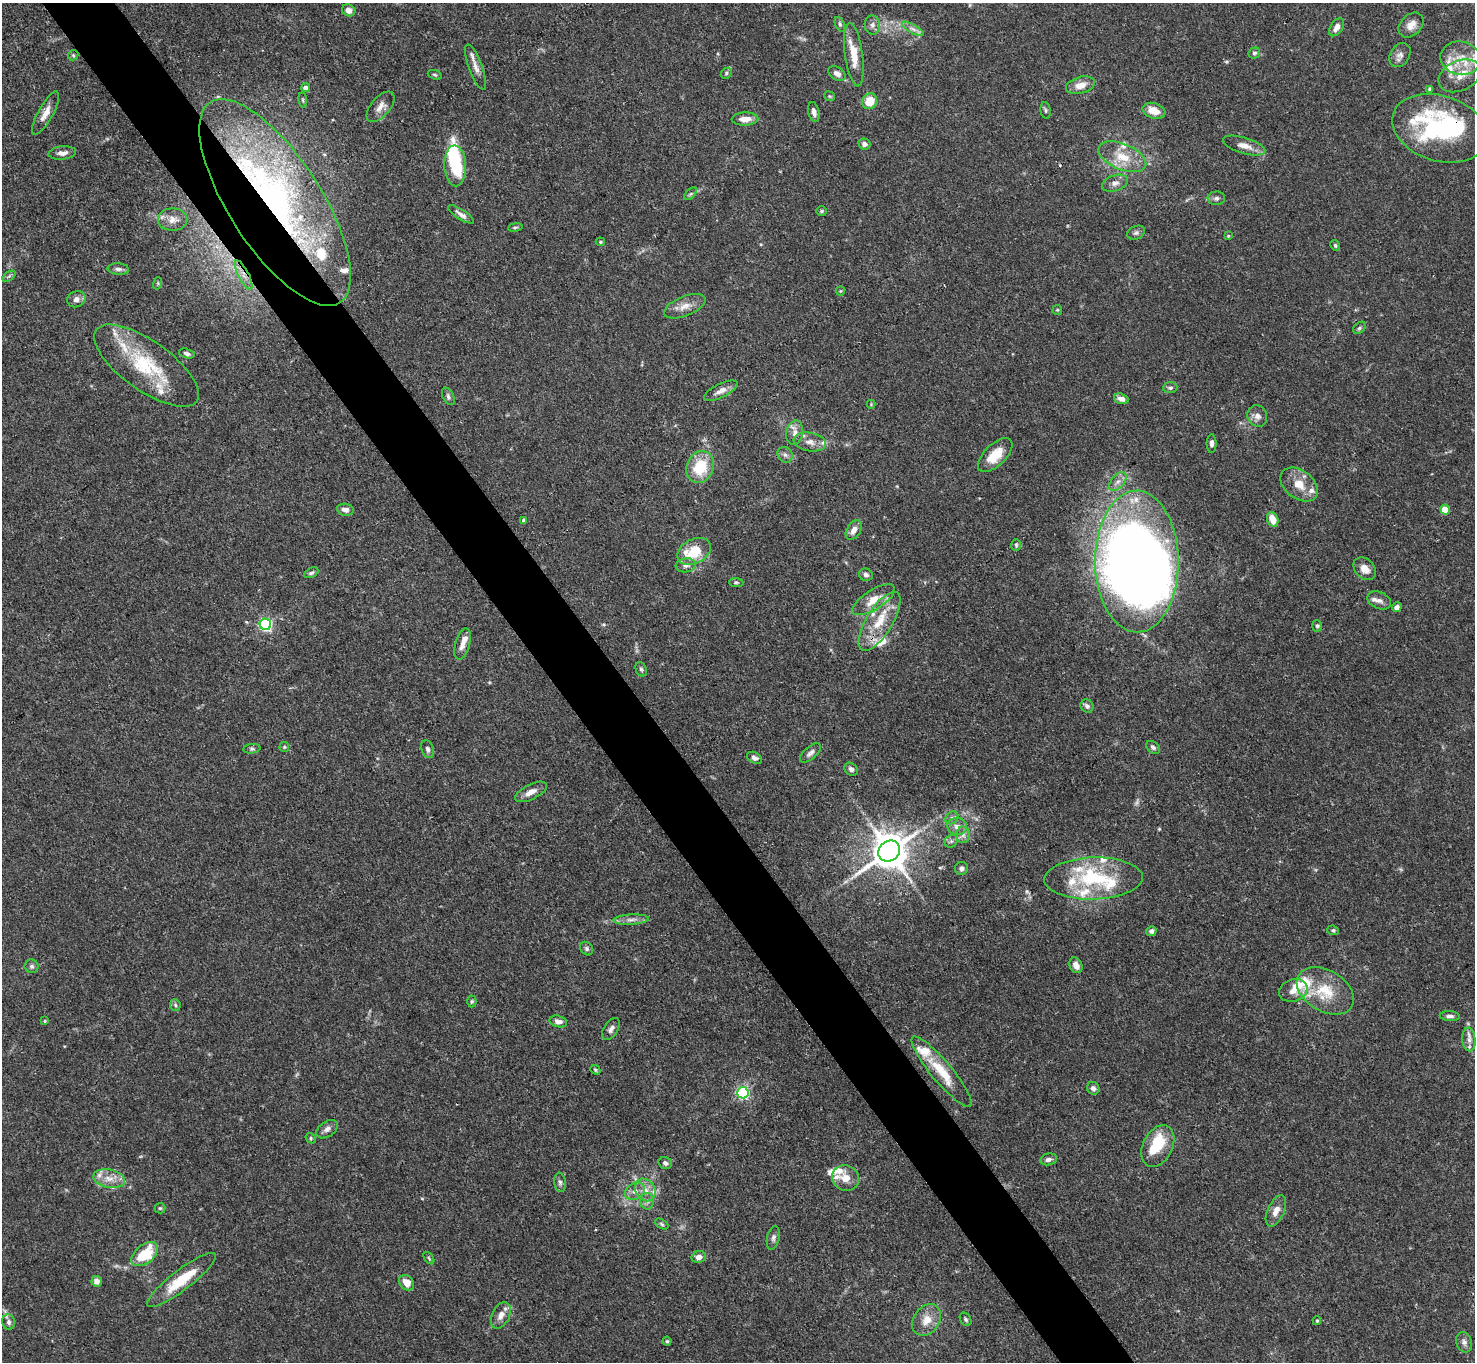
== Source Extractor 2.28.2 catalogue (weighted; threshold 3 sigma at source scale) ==
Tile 11 of 4 x 4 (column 3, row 3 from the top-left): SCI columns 2948-4420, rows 1515-2874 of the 5894 x 5887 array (HDU 1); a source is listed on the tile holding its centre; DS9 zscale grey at full resolution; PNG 1477 x 1364 px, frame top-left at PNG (2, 3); each listed source drawn as its Kron ellipse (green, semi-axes under 4 px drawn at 4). Shown black and unused: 5% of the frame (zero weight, under 3 of 4 exposures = <1% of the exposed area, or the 3 px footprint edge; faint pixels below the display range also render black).
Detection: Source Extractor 2.28.2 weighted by HDU 2 'WHT'; one run over the whole footprint, this tile lists its part. Background 0.131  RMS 0.0044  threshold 0.0199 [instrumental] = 3 sigma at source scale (4.5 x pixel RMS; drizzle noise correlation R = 1.50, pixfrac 1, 0.05/0.05 arcsec/px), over >= 5 px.
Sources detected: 189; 2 too faint to see at this stretch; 4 inside a brighter object's white glare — neither listed nor drawn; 28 inside a brighter listed object's ellipse — not listed separately; the other 155 listed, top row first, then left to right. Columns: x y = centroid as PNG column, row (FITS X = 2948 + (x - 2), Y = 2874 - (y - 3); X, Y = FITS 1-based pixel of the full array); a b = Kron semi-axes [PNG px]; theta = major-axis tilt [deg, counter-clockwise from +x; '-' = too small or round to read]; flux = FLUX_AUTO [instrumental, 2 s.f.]
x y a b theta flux
349 10 7 5 -27 2.7
840 24 8 4 -68 0.92
872 25 9 7 -80 2.1
1411 25 14 10 44 4
1337 27 10 6 57 3.1
913 29 12 4 -30 1.9
1254 53 6 5 - 0.96
73 55 5 4 - 0.64
854 55 32 9 -82 9.6
1400 55 13 9 57 2.7
1460 58 20 16 -13 11
476 67 24 6 -69 3.7
726 73 6 5 - 0.78
837 74 9 6 -31 2.4
435 75 7 4 -19 0.8
1460 76 22 15 25 8.4
1080 85 15 8 14 4.8
305 88 4 4 - 2.1
1430 89 4 4 - 1.3
830 96 5 5 - 0.56
303 100 7 4 -82 0.66
869 101 8 7 - 9.2
380 107 18 9 49 3.7
1046 110 8 5 -81 0.96
1154 111 12 7 -17 5.7
814 112 10 5 -78 1.9
46 113 24 7 61 4.6
745 119 13 6 2 4.2
1440 128 49 32 -17 65
864 144 6 5 - 1.8
1244 146 22 8 -17 4.6
62 153 14 6 5 2.6
1122 157 25 13 -23 11
455 166 20 11 -87 21
1115 183 13 7 19 2.5
691 194 7 4 45 0.87
1216 198 8 6 5 1.4
275 202 119 46 -57 180
821 211 5 4 - 0.64
461 214 15 5 -33 2.2
173 220 15 11 0 3.8
515 227 7 3 8 0.69
1136 233 9 6 26 1.3
1228 236 4 3 - 0.44
600 242 5 4 - 0.56
1335 245 6 4 -61 0.76
118 269 11 5 -4 1.6
243 275 16 5 -62 3.6
9 276 7 4 37 0.8
158 283 6 4 73 0.56
840 291 4 4 - 0.46
76 299 9 8 - 2.4
685 306 22 9 22 4.9
1057 310 5 4 - 0.58
1359 328 7 5 41 0.96
187 353 8 4 -16 1.3
146 366 62 24 -35 33
1170 388 7 5 8 1.1
721 391 18 7 27 3.7
448 396 9 5 -63 1.2
1121 399 7 5 -18 2.4
871 404 4 4 - 0.44
1257 416 11 9 -62 2.7
795 433 12 8 79 3
810 442 16 9 -9 4
1211 444 9 5 89 1.5
785 455 8 7 - 1.6
995 455 21 10 44 9.8
700 467 16 13 66 16
1118 482 11 6 52 2.3
1299 485 21 14 -38 7.8
345 510 8 6 -10 2.6
1445 510 5 5 - 11
1273 519 8 5 -68 6.1
524 521 4 4 - 1.5
854 530 11 7 60 3.3
1016 545 6 5 - 0.76
694 551 18 12 27 16
1137 561 71 42 -90 560
686 565 10 7 10 1.9
1365 569 13 9 -46 4.2
311 573 8 4 28 0.98
866 575 7 6 - 1.4
736 582 7 4 -4 0.77
874 600 24 10 32 7.2
1379 600 12 8 -24 2.2
1397 607 5 4 - 2.2
880 621 34 13 59 14
265 624 6 5 - 76
1317 626 5 5 - 0.88
462 644 16 7 74 3.5
641 669 7 5 -67 0.98
1087 706 7 6 - 1.5
284 747 5 5 - 0.61
1153 747 8 5 -40 1.1
252 749 8 4 7 0.87
428 749 9 6 -69 1.4
810 753 13 6 42 1.8
754 758 8 5 -27 1.5
851 769 7 6 - 1.5
531 792 17 7 26 3.6
952 818 7 6 - 1.3
957 826 10 8 -6 3
963 835 8 7 - 2
951 841 7 6 - 1.3
889 851 11 10 - 1200
961 868 6 6 - 1.5
1093 878 49 21 2 34
631 920 17 5 3 2.7
1333 930 6 4 -22 0.73
1151 931 5 5 - 1.5
587 949 7 6 - 1
1076 965 8 6 -62 2.9
32 966 7 6 - 1.2
1293 990 14 11 20 4.3
1325 991 31 20 -31 17
472 1001 6 4 89 0.68
175 1005 6 5 - 0.77
1450 1016 10 5 -4 1.6
45 1021 4 3 - 0.47
558 1021 9 5 -14 2.3
611 1029 12 7 58 2
1469 1040 12 6 -85 2.4
595 1070 5 4 - 0.69
941 1072 45 10 -50 15
1093 1088 6 6 - 1.8
743 1093 5 5 - 77
327 1129 12 7 35 2.1
311 1138 5 4 - 0.63
1158 1146 22 14 63 20
1049 1159 9 5 12 1.8
665 1163 7 5 -17 1.3
109 1178 16 9 -11 5.1
845 1178 14 12 -29 5.3
560 1182 10 6 -83 1.3
645 1190 12 9 -58 4.2
635 1191 10 8 30 3.1
647 1201 8 6 -88 1.7
160 1208 5 5 - 0.67
1276 1211 16 8 66 4.4
662 1224 7 4 -28 0.82
773 1238 12 6 77 1.6
145 1254 15 9 39 18
699 1257 7 5 19 2.5
429 1258 7 3 -54 0.64
181 1280 42 10 37 16
97 1281 5 5 - 2.8
406 1283 8 6 -50 5.6
501 1315 14 8 64 3.6
965 1319 7 5 -58 0.88
927 1320 17 13 54 6.2
1317 1321 4 3 - 0.57
9 1322 8 6 -78 1.5
667 1341 4 4 - 0.58
1464 1342 10 7 -68 1.8
Overlapping masked pixels (flux is a lower limit): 3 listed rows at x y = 1440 128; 275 202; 243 275